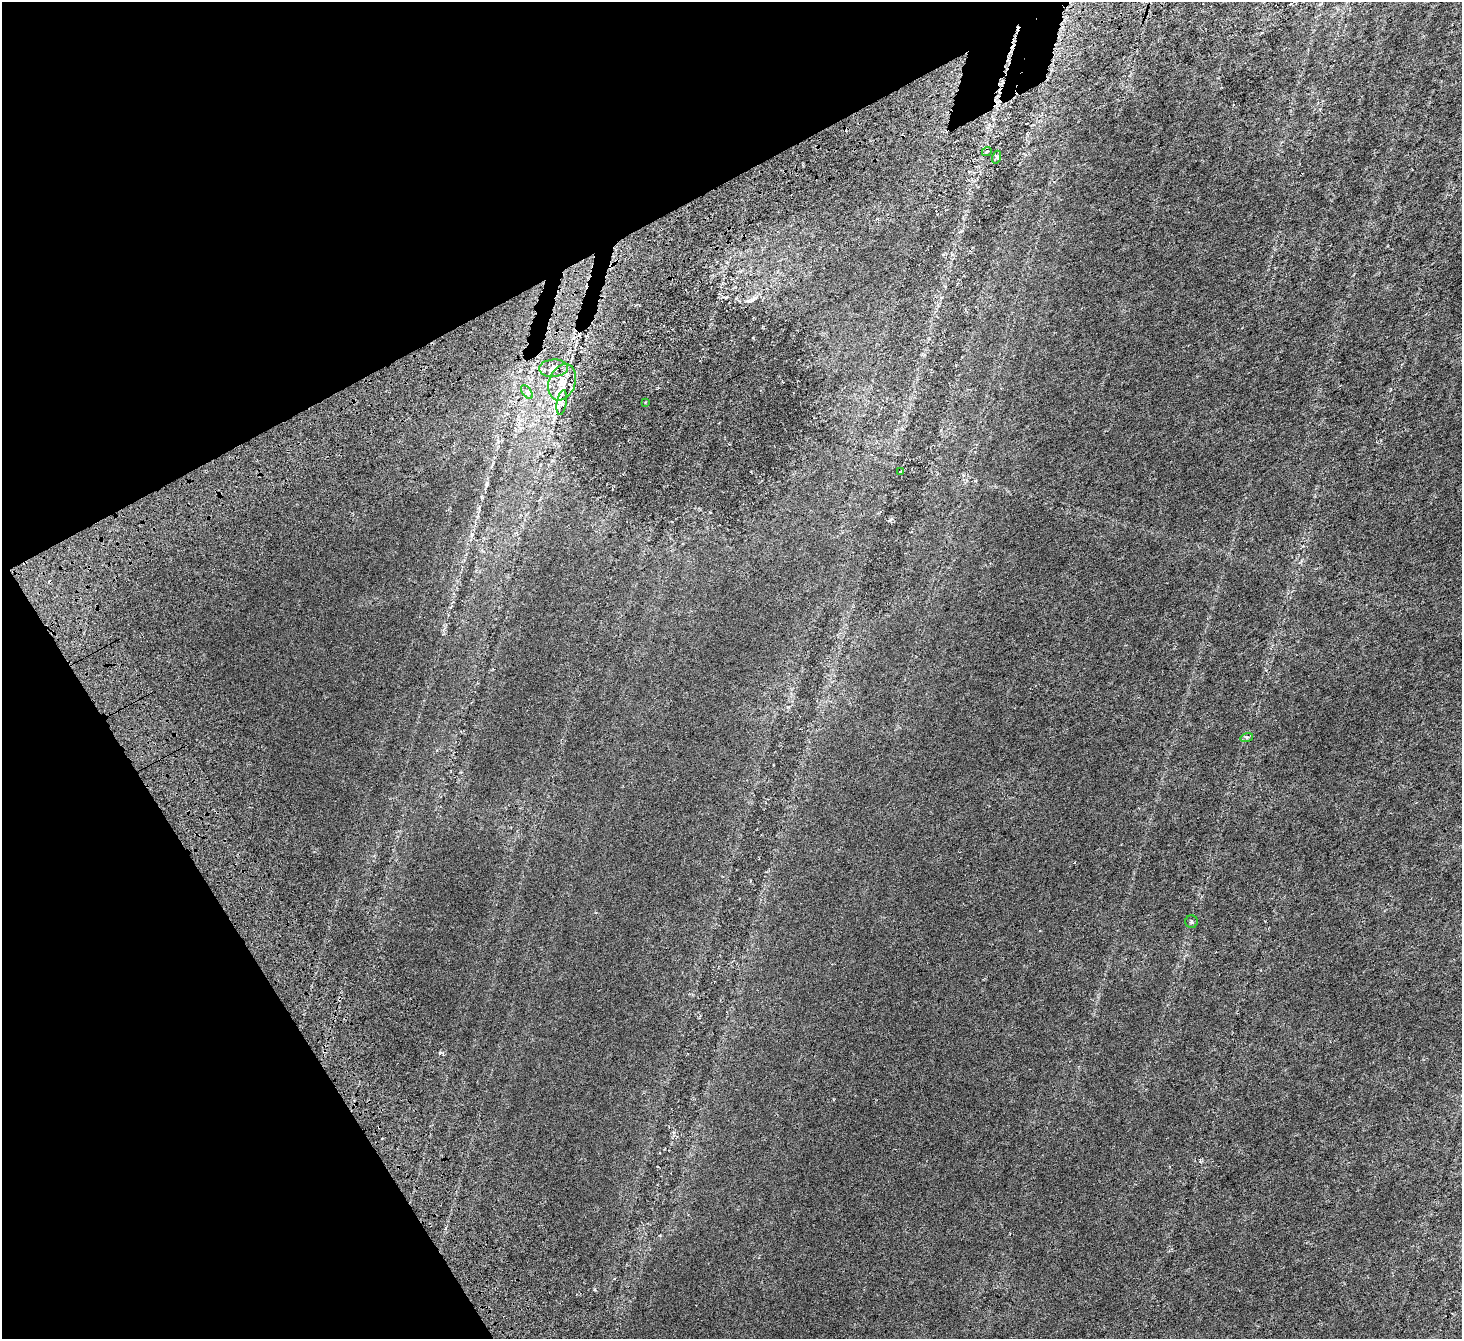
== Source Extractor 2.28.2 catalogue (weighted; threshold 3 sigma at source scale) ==
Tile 5 of 4 x 4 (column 1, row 2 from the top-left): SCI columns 168-1627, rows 3011-4347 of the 6180 x 6078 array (HDU 1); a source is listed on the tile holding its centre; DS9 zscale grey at full resolution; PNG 1464 x 1341 px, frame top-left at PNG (2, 2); each listed source drawn as its Kron ellipse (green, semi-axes under 4 px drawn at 4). Shown black and unused: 26% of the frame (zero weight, under 4 of 7 exposures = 11% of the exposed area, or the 3 px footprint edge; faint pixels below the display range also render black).
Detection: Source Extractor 2.28.2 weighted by HDU 2 'WHT'; one run over the whole footprint, this tile lists its part. Background 0.00654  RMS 0.0052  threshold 0.0214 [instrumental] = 3 sigma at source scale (4.09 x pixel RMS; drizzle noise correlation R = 1.36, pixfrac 0.8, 0.0396/0.0396 arcsec/px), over >= 5 px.
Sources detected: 13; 1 cosmic-ray / hot-pixel residue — neither listed nor drawn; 2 inside a brighter listed object's ellipse — not listed separately; the other 10 listed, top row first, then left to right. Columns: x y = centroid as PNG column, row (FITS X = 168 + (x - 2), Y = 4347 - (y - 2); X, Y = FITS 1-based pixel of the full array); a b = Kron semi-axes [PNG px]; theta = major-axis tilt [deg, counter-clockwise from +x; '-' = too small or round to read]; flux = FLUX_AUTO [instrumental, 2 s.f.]
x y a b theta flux
987 151 5 3 - 0.4
997 157 6 4 72 0.85
553 368 14 9 4 3.6
562 382 19 13 70 7.9
527 392 8 4 -54 1.1
645 402 3 2 - 0.38
562 403 13 5 81 2
900 471 4 3 - 0.33
1247 737 6 4 17 0.7
1192 922 6 6 - 0.87
Unlisted compact peaks at least as high as the median listed source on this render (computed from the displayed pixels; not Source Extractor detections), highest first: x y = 594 1289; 753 338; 962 231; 440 1052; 788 707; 710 512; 975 481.